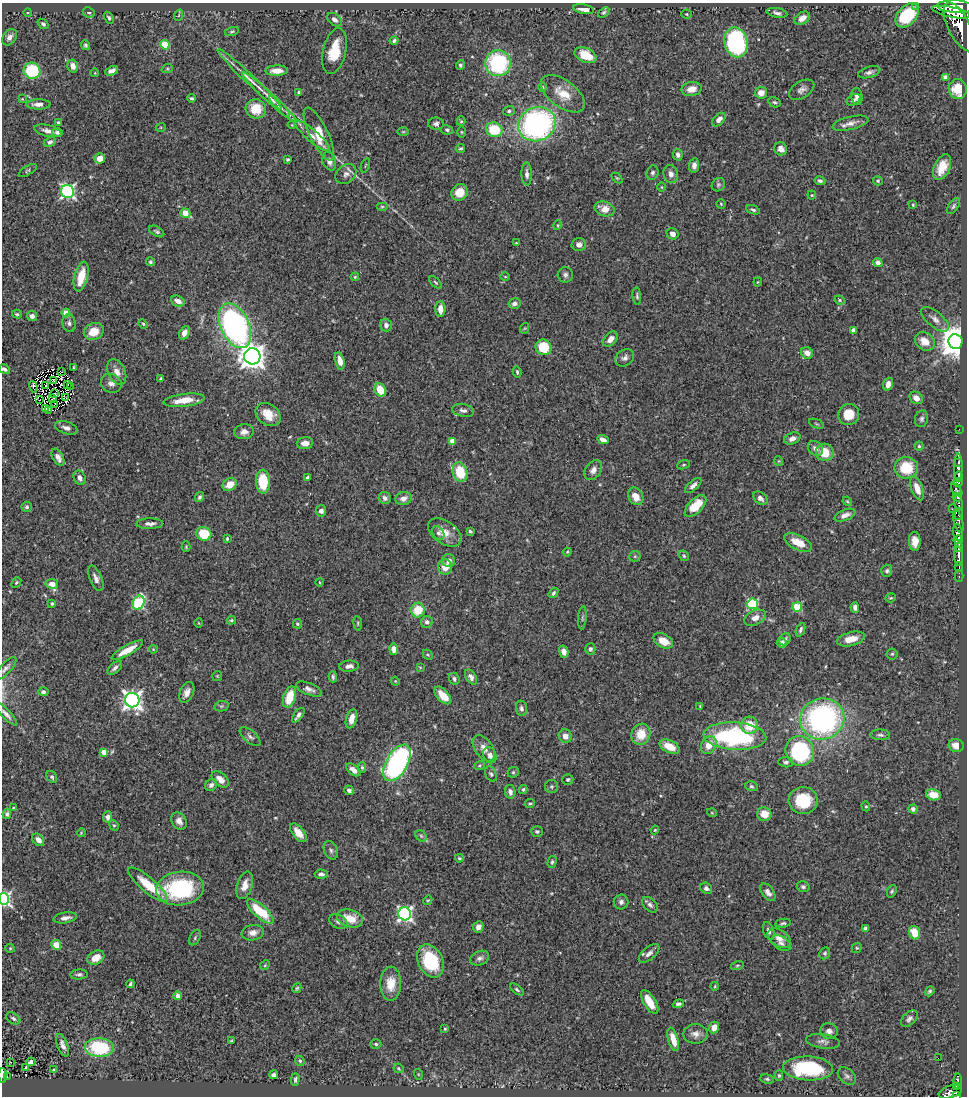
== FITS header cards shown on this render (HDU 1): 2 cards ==
NAXIS1  =                  965
NAXIS2  =                 1094

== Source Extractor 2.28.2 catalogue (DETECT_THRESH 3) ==
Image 965 x 1094 px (HDU 1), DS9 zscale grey, 1 PNG px = 1 image px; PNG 969 x 1098 px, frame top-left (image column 1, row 1094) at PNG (2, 3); each listed source drawn as its Kron ellipse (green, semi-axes under 4 px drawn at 4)
Background 0.705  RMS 0.026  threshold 0.0769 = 3 sigma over >= 5 px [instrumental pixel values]
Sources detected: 412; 4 with non-positive FLUX_AUTO (blend fragments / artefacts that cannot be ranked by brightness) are neither listed nor drawn; the other 408 listed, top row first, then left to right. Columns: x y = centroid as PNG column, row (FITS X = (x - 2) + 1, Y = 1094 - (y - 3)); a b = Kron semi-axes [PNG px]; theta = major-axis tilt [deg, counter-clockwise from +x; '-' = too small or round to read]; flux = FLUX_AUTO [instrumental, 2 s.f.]
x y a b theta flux
916 6 2 2 - 9.4
956 7 18 6 -3 3600
584 9 10 4 -10 14
28 12 4 3 - 1.2
89 12 6 5 - 3.5
604 12 6 4 37 3.3
951 12 19 5 -12 3100
777 13 10 4 -11 4.9
687 14 5 4 - 2
179 15 6 3 71 1.6
907 15 14 9 47 69
109 18 6 4 -60 3.9
802 18 8 5 33 13
334 20 8 5 -38 7.1
43 24 6 4 -39 3.8
959 27 26 11 -63 4800
232 31 7 3 18 2.4
9 37 9 6 53 8.2
394 41 4 4 - 3
736 42 15 11 -77 230
85 45 5 4 - 3.2
165 45 4 4 - 58
334 51 23 11 77 43
585 55 11 7 -24 40
498 63 13 13 - 160
460 65 5 4 - 2.9
73 66 6 5 - 12
167 69 6 4 18 2.1
32 71 8 8 - 110
112 71 7 4 23 7.4
277 71 11 5 2 15
869 72 11 5 16 6.5
95 73 4 3 - 1.2
945 77 4 4 - 4.1
250 79 43 5 -43 22
543 87 5 3 - 1.9
692 89 10 7 10 17
958 89 10 9 - 30
802 90 14 8 32 9
299 92 4 3 - 3.7
761 93 6 6 - 16
563 94 25 13 -37 37
857 96 8 5 -83 6.2
270 97 36 4 -42 21
192 98 4 3 - 3
22 99 4 4 - 1.5
854 100 7 5 32 4.2
774 102 6 5 - 3.1
38 104 12 5 0 10
280 107 14 4 -46 6.7
256 109 10 9 - 37
509 111 6 5 - 3.7
719 119 8 5 46 12
461 121 5 4 - 2.3
58 123 3 3 - 2.3
850 123 18 6 13 12
436 124 8 6 0 5.2
537 124 19 17 24 450
292 125 4 3 - 1.3
161 127 5 3 - 1.6
447 130 6 4 -11 3.1
494 130 8 7 - 62
48 131 14 5 -13 11
58 132 5 4 - 5.5
403 132 6 4 0 2.1
462 132 5 3 - 1.8
319 134 29 9 -64 52
312 136 22 6 -41 15
50 142 6 4 28 4.6
460 148 5 3 - 2.7
781 149 7 6 - 10
678 155 6 5 - 6.3
100 158 5 5 - 18
288 159 4 3 - 2.7
329 161 9 6 -73 11
365 165 7 2 69 1.5
694 165 7 5 80 8.3
942 167 13 8 66 26
28 170 10 4 31 3
653 173 7 6 - 4.6
346 174 11 9 40 9.5
527 174 11 5 -88 7.3
671 174 9 7 -75 9.5
617 178 6 4 -43 2.2
820 181 5 4 - 4.8
878 181 5 4 - 2.5
718 185 7 6 - 3.4
662 187 5 3 - 1.4
67 191 7 6 - 380
460 192 9 8 - 26
812 195 4 4 - 1.8
721 204 4 4 - 2.1
913 205 4 3 - 1.9
953 206 9 5 54 3.7
382 207 6 4 0 2.6
605 209 10 7 -15 19
753 210 7 4 -21 3.3
185 213 5 4 - 32
558 225 5 3 - 1.7
157 231 8 4 -30 3.7
673 234 6 5 - 10
516 243 3 2 - 1.5
579 245 7 6 - 7.5
150 262 4 4 - 2.7
878 263 5 4 - 7.2
565 275 8 7 - 5.4
81 277 15 6 76 36
355 277 4 3 - 1.9
505 277 5 3 - 1.5
435 282 8 3 -45 2.5
758 282 4 4 - 1.7
637 296 9 4 -84 3.1
840 300 5 4 - 2.2
178 301 7 5 -23 13
514 303 6 5 - 6.5
440 309 8 5 89 15
66 313 4 4 - 33
17 314 5 3 - 2.4
32 316 5 4 - 8.6
935 319 17 7 -39 10
69 323 9 7 -76 5.8
143 324 5 4 - 2.3
386 325 6 5 - 6.7
235 326 24 14 -65 480
525 328 5 3 - 1.6
853 330 4 4 - 4.6
94 332 10 8 24 28
184 333 7 5 67 13
610 339 9 5 46 13
925 341 10 8 -37 20
955 342 7 7 - 3800
543 347 8 7 - 62
807 353 6 5 - 13
252 356 8 8 - 1900
625 358 10 8 37 7.1
340 361 9 4 -77 13
74 367 3 3 - 1.5
4 369 6 4 -29 5.4
61 372 2 2 - 2.1
117 372 13 8 -65 15
517 372 5 3 - 2.7
161 379 4 3 - 3.3
53 380 2 2 - 2.3
111 383 10 9 - 9.6
888 384 6 5 - 9.7
46 385 3 2 - 1.3
67 385 3 2 - 0.29
33 387 6 3 -72 3
71 387 3 2 - 1.7
380 390 7 5 -59 37
54 394 3 2 - 0.24
53 398 3 2 - 0.061
66 398 4 2 - 1.7
916 398 7 6 - 12
40 400 2 2 - 2
184 400 21 6 7 29
55 404 3 2 - 1.1
45 409 3 2 - 0.52
49 410 2 2 - 1.9
463 410 11 6 -11 7.7
849 414 11 10 - 33
268 415 14 10 -36 26
922 419 8 6 75 4.7
816 424 8 2 -21 2
66 428 12 6 -17 7.2
959 429 2 2 - 9.5
244 432 10 7 7 10
792 438 8 5 21 8.2
603 439 6 4 -23 9
452 441 4 4 - 14
305 443 8 6 6 12
919 446 4 4 - 2.4
815 448 8 6 -42 8.4
825 452 9 8 - 36
58 457 9 5 -62 9.4
779 461 5 3 - 1.4
959 462 4 3 - 290
684 465 7 4 20 2.5
958 467 14 4 89 880
906 468 12 10 2 56
593 470 11 7 54 9.3
460 472 10 7 -74 60
959 476 5 3 - 520
80 478 7 5 -63 7.5
308 478 4 3 - 5.9
263 482 12 7 -88 60
958 482 5 3 - 240
230 485 7 6 - 23
693 485 10 5 41 7.1
917 488 12 6 -69 20
957 490 7 4 -51 330
636 496 9 7 -58 20
199 497 5 4 - 3.6
957 497 5 3 - 220
385 498 6 6 - 7
403 498 8 6 17 11
760 498 8 5 -40 7.7
847 501 5 3 - 1.9
959 503 8 3 -83 480
695 506 13 7 45 42
27 507 5 5 - 3.8
952 509 3 2 - 78
321 511 5 5 - 7.1
959 514 6 3 85 390
845 515 11 5 21 9.5
958 521 11 4 -75 490
150 524 13 5 1 8
470 531 4 3 - 2.7
445 532 19 11 -34 22
438 533 7 5 -54 4
958 533 9 4 -81 1600
204 534 7 6 - 61
227 539 4 3 - 2.6
958 540 4 3 - 380
915 541 9 6 -88 16
798 542 15 7 -26 26
186 547 5 4 - 2.1
959 547 4 3 - 440
567 552 4 4 - 2.1
635 556 6 5 - 3.1
684 556 5 4 - 3
959 556 10 3 -88 960
449 561 7 6 - 9.8
445 567 7 7 - 20
959 567 5 3 - 170
887 571 6 5 - 3.9
959 576 6 2 90 77
96 578 13 6 -67 8.9
16 582 6 4 50 2.5
319 582 4 3 - 1.3
52 584 6 5 - 19
553 593 6 3 52 3.4
891 598 5 4 - 2.3
139 603 7 5 66 190
52 604 4 3 - 2.6
753 604 5 5 - 170
797 607 5 4 - 89
855 607 5 4 - 6.2
418 610 7 6 - 42
582 618 11 4 85 3.9
755 618 11 7 27 14
231 620 5 3 - 2.5
427 622 6 5 - 5.8
199 623 5 3 - 1.4
358 623 7 3 -83 2.5
297 624 4 4 - 3.1
800 630 7 4 68 4.5
785 639 6 5 - 4.7
851 639 14 7 14 20
663 641 10 7 -29 22
782 643 5 4 - 9.3
153 649 4 3 - 1.5
394 649 6 4 -82 12
590 649 5 5 - 5.4
127 650 18 5 29 28
564 652 6 4 -75 11
892 654 5 5 - 2.6
428 655 6 4 -44 2.4
349 666 9 5 3 8.6
420 667 4 3 - 1.4
6 668 14 5 47 6.1
115 668 9 5 43 5.7
217 676 5 5 - 2.1
333 677 5 4 - 3.1
471 677 8 5 -58 7.1
454 679 6 5 - 4.4
395 681 4 3 - 1.6
309 689 14 6 -22 8.3
43 692 5 4 - 4.2
187 692 11 6 66 10
443 695 11 5 -48 22
289 697 11 6 72 45
132 700 7 7 - 900
222 706 7 5 10 3.1
700 706 4 4 - 1.5
521 708 8 5 -82 5.5
6 714 15 4 -47 7.3
298 715 9 4 53 6.1
351 719 10 5 74 14
822 719 22 20 16 400
749 725 8 8 - 37
641 734 11 9 72 35
880 735 10 5 -2 4.6
250 736 12 6 -40 5.7
565 736 7 6 - 12
735 736 31 13 -3 250
709 745 9 7 61 20
956 745 7 6 - 17
669 747 10 6 -26 31
484 748 15 9 -55 14
800 751 15 14 - 210
104 752 4 4 - 17
490 755 8 6 -67 10
786 762 7 5 -6 4.3
397 763 20 10 59 410
479 766 5 3 - 1.7
362 767 5 4 - 2.8
353 770 8 5 -38 11
513 772 6 5 - 2.9
491 774 8 5 -65 3.6
52 777 6 4 -60 3.6
220 779 10 6 -41 15
568 779 5 5 - 3.1
211 785 6 5 - 7.3
751 786 6 5 - 3.1
551 787 6 6 - 3.3
523 789 4 4 - 3
349 790 5 4 - 5.5
510 792 7 5 -80 7.5
933 795 7 5 -12 23
803 800 14 13 - 67
530 803 5 3 - 2
866 806 5 4 - 2
13 808 4 3 - 1.5
913 809 4 4 - 5.3
712 813 5 3 - 1.4
7 814 5 4 - 4
764 814 7 7 - 25
107 817 5 4 - 5.7
179 821 9 7 -53 9.8
114 825 5 4 - 2.3
655 830 4 3 - 1.5
537 832 6 5 - 3.3
81 833 4 3 - 1.4
298 833 11 5 -51 18
421 836 6 5 - 2.7
38 840 7 5 -50 8.8
331 850 10 6 -68 5.6
459 858 4 3 - 2.4
552 862 6 4 75 3.1
321 874 6 4 -2 5.6
148 885 25 7 -40 53
245 885 14 7 73 17
803 887 6 5 - 3.7
706 888 6 5 - 6.2
180 889 24 17 7 170
892 891 6 4 68 2.8
768 892 10 5 -54 8.4
4 899 6 5 - 360
428 900 5 3 - 1.8
621 902 7 7 - 5.7
650 905 9 6 -42 5.8
260 911 17 6 -42 65
405 914 6 6 - 460
65 918 12 5 9 9.2
350 918 13 8 -15 35
338 922 9 6 -26 6.6
783 923 8 4 10 3.4
478 927 5 5 - 8.6
865 928 4 3 - 3.9
769 931 9 5 -71 5.3
253 933 11 7 9 11
914 933 7 5 -66 31
195 938 8 5 64 3
779 938 13 8 -33 12
781 943 10 6 -30 6.2
56 945 5 4 - 25
10 948 5 4 - 1.8
857 948 5 4 - 2.3
649 953 12 6 40 8.1
825 953 6 5 - 3.6
96 958 9 6 28 19
480 958 10 7 25 6.9
431 961 17 12 -65 91
265 965 5 4 - 1.9
737 966 6 4 17 2.5
79 974 8 5 4 4.3
130 984 4 3 - 3.4
391 984 17 10 89 31
715 986 4 3 - 1.5
297 988 5 4 - 2.2
517 990 8 4 -38 3.1
930 991 5 4 - 2.8
178 996 4 3 - 8.9
650 1002 13 6 -59 27
678 1004 5 4 - 5
13 1018 8 5 -33 4.6
909 1019 10 6 44 5.9
714 1027 6 5 - 14
445 1029 4 3 - 1.5
829 1031 8 8 - 7.6
695 1034 12 9 0 11
673 1039 12 5 -74 21
231 1041 4 3 - 2.2
823 1041 17 7 -9 8
376 1044 5 4 - 3
63 1045 12 5 -70 9.3
99 1048 14 9 -4 120
938 1058 2 2 - 9.9
300 1061 5 4 - 3
10 1062 3 2 - 2.9
31 1062 4 4 - 4.8
26 1068 3 2 - 1.4
399 1068 5 4 - 2.5
808 1068 25 12 -2 130
54 1070 4 3 - 2.2
418 1074 5 3 - 1.5
3 1075 7 3 -89 100
273 1075 4 3 - 4
779 1075 5 4 - 2
847 1076 10 7 -41 5.6
7 1077 3 2 - 15
295 1079 6 3 89 3.1
767 1079 7 4 -10 3.3
958 1081 8 3 -86 110
956 1086 3 3 - 46
950 1092 12 6 15 630
957 1096 4 2 - 150
At the frame edge (FLAGS 8, measured only in part): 5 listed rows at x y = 4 369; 6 714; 4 899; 3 1075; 957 1096
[4 non-positive-flux detections neither listed nor drawn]